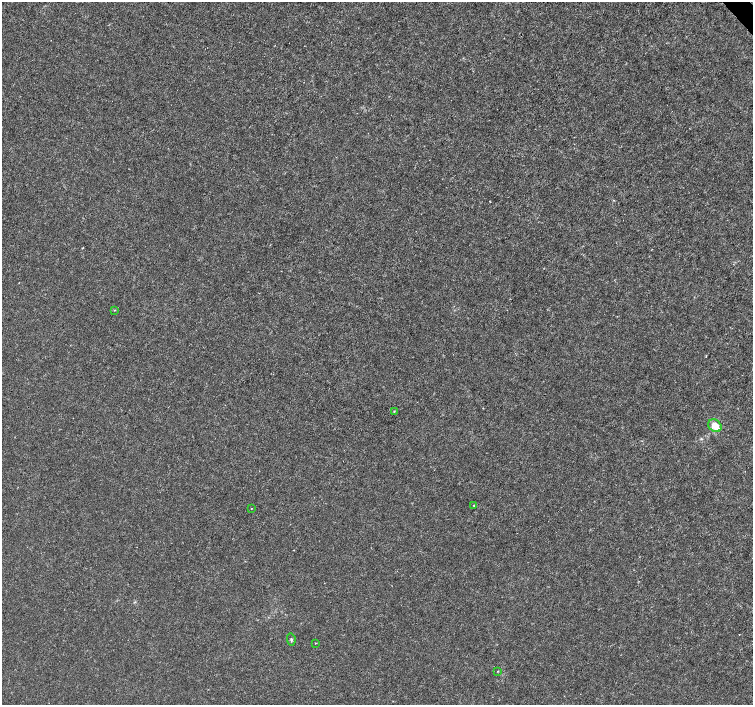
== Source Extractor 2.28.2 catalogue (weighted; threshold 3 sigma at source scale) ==
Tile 10 of 4 x 4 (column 2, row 3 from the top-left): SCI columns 1507-3007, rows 1615-3019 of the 6011 x 5972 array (HDU 1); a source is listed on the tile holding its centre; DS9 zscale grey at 2 x 2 block average (1 PNG px = mean of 2 x 2 image px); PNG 755 x 707 px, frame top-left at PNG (2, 2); each listed source drawn as its Kron ellipse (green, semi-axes under 4 px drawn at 4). Shown black and unused: <1% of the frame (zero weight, under 3 of 4 exposures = <1% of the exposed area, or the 3 px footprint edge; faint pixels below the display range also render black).
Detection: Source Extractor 2.28.2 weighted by HDU 2 'WHT'; one run over the whole footprint, this tile lists its part. Background -2.26e-04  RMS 0.0012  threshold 0.00535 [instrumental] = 3 sigma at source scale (4.5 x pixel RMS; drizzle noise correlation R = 1.50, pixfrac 1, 0.0396/0.0396 arcsec/px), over >= 5 px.
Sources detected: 8; all 8 listed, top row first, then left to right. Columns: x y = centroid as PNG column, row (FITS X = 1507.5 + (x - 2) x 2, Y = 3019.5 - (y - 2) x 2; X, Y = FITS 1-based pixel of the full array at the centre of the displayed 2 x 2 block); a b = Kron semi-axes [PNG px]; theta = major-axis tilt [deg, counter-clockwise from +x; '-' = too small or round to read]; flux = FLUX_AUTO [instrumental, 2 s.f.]
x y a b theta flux
115 310 3 2 - 0.15
394 411 3 2 - 0.18
715 426 7 5 -39 4.4
474 505 2 2 - 0.16
251 509 2 2 - 0.15
291 639 6 3 -78 0.39
316 643 2 2 - 0.2
498 671 3 2 - 0.13